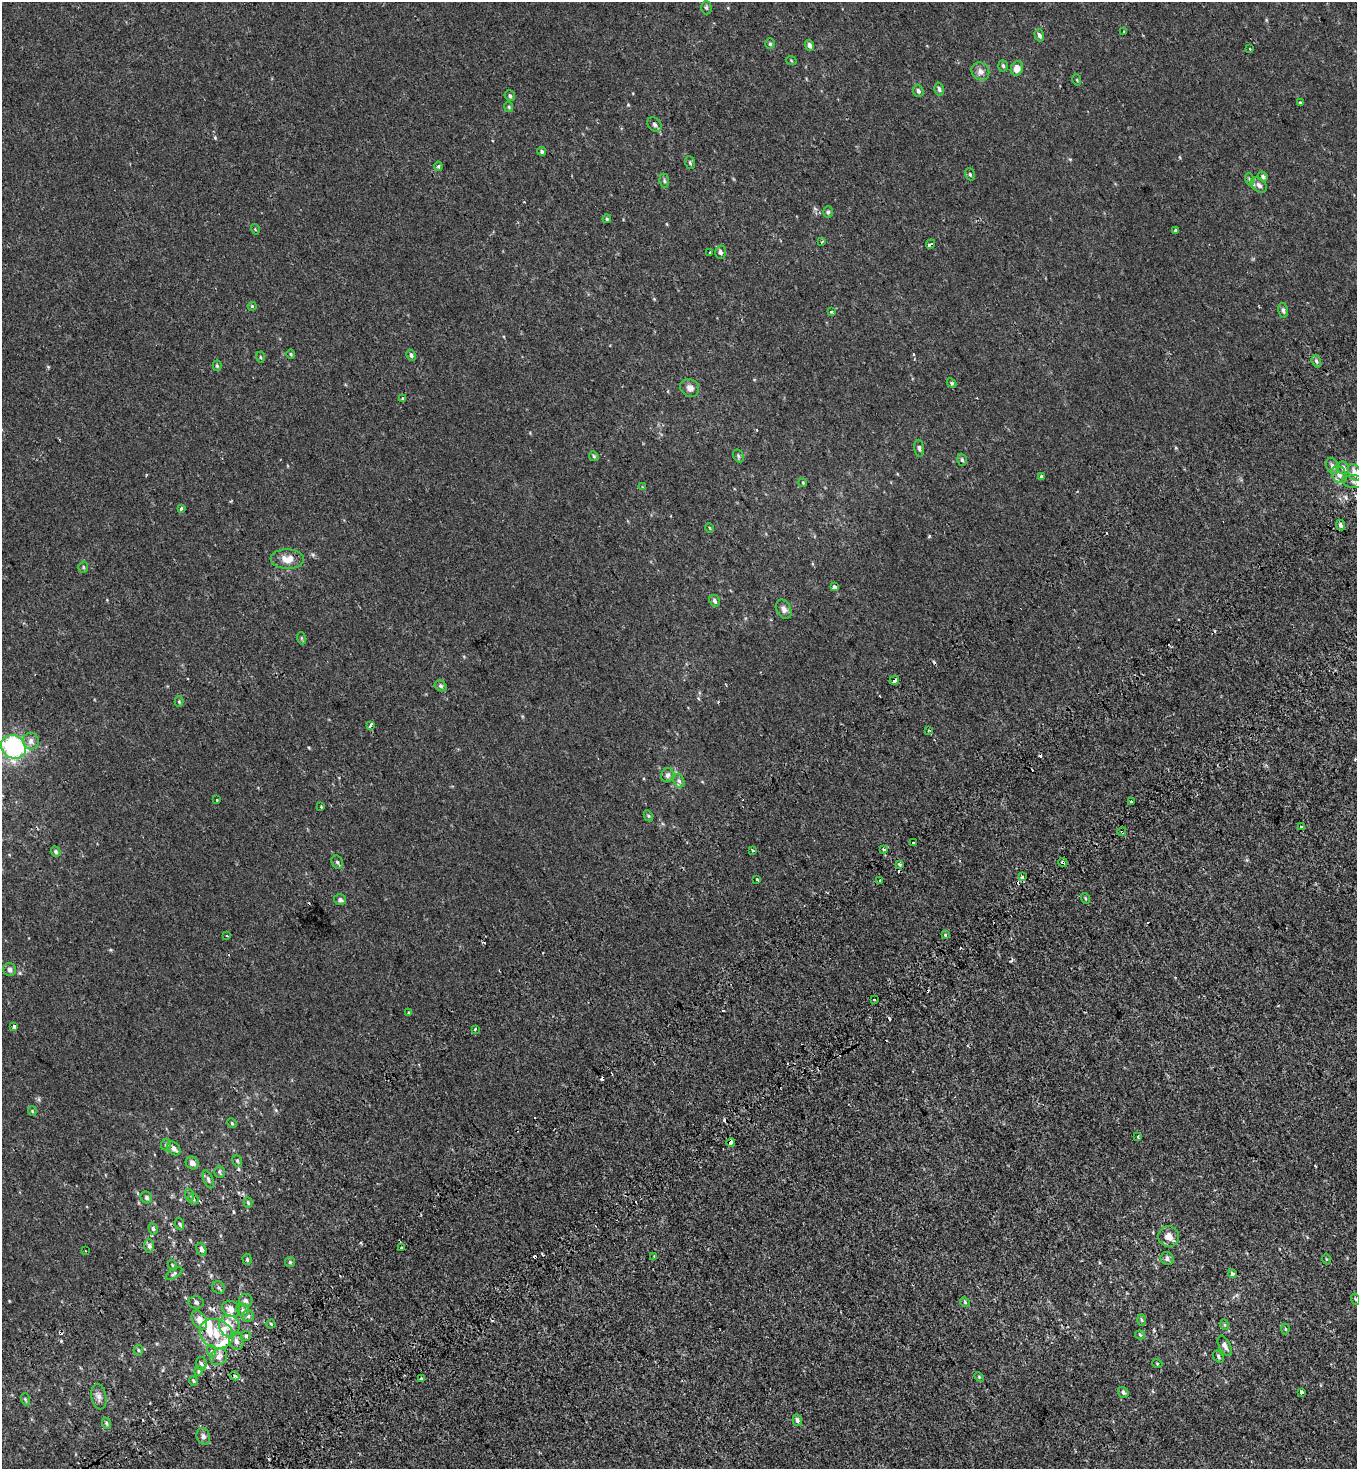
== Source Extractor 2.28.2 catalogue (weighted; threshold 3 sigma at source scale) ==
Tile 7 of 4 x 4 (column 3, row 2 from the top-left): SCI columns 3075-4429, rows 3178-4644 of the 6216 x 6288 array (HDU 1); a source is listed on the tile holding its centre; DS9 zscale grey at full resolution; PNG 1359 x 1471 px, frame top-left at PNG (2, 2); each listed source drawn as its Kron ellipse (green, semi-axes under 4 px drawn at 4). Shown black and unused: <1% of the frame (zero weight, under 2 of 3 exposures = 11% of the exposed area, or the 3 px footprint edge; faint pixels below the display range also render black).
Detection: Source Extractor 2.28.2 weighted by HDU 2 'WHT'; one run over the whole footprint, this tile lists its part. Background 2.39e-04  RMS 0.0033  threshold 0.015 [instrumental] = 3 sigma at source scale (4.5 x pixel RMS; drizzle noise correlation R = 1.50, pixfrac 1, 0.0396/0.0396 arcsec/px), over >= 5 px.
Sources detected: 199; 1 inside a brighter object's white glare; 23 cosmic-ray / hot-pixel residue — neither listed nor drawn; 10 inside a brighter listed object's ellipse — not listed separately; the other 165 listed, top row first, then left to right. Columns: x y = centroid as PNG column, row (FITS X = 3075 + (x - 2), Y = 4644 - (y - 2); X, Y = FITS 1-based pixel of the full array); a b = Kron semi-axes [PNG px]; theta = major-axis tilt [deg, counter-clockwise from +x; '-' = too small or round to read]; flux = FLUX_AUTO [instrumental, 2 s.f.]
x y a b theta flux
706 7 7 5 -89 0.53
1124 32 3 3 - 0.85
1039 35 6 4 -73 0.93
770 44 5 4 - 0.52
809 45 5 4 - 1.2
1250 49 3 3 - 0.67
791 60 5 3 - 0.26
1003 66 6 5 - 0.55
1017 68 7 6 - 2.8
980 71 9 8 - 1.6
1077 80 5 3 - 0.31
939 89 6 4 -75 0.81
918 91 6 5 - 0.82
510 96 5 5 - 0.6
1300 102 3 3 - 0.41
509 107 5 4 - 0.38
655 124 8 6 -45 0.75
542 151 4 3 - 0.55
690 163 7 5 -73 0.56
438 166 4 4 - 0.56
970 174 6 4 -69 0.42
1263 176 5 4 - 0.75
1249 179 6 4 -71 0.48
664 181 7 5 -82 0.57
1259 185 9 6 -39 1.2
828 212 6 5 - 0.51
607 219 4 3 - 0.36
255 229 5 3 - 0.29
1176 230 4 3 - 1.7
822 242 3 3 - 0.39
930 244 5 3 - 0.97
709 252 3 2 - 0.43
720 252 6 5 - 0.89
252 306 4 4 - 0.31
1283 310 7 4 -77 0.78
831 312 4 3 - 0.47
291 354 4 4 - 0.33
411 355 6 4 -61 0.67
260 357 5 3 - 0.34
1316 361 6 4 -72 0.73
217 366 5 4 - 0.39
952 383 5 4 - 0.43
690 388 10 8 -32 1.7
403 399 4 4 - 0.43
919 448 8 4 -83 0.78
594 456 5 4 - 0.38
738 456 7 5 -61 0.47
962 460 6 4 -72 0.55
1332 466 8 6 -71 1
1343 468 6 5 - 1.3
1354 472 8 6 -64 2.2
1339 474 9 7 -60 1.9
1041 477 3 3 - 1.8
1354 482 12 6 -5 1.2
803 483 4 3 - 0.26
642 487 3 3 - 0.28
181 509 3 3 - 1.1
1341 525 5 4 - 1.1
710 528 5 3 - 0.27
287 559 16 10 -2 3.5
83 567 5 5 - 0.41
834 587 3 3 - 3.9
714 601 6 5 - 0.73
784 609 10 7 -65 1.3
301 638 6 4 -71 0.38
894 680 5 3 - 3.8
441 686 6 5 - 0.65
179 702 5 4 - 0.34
370 725 3 3 - 7.9
928 730 4 2 - 0.23
31 741 8 7 - 1.4
13 747 13 11 -30 40
667 775 7 6 - 0.88
679 781 7 5 -71 0.72
217 799 3 2 - 0.37
1131 801 3 2 - 1.6
321 807 3 3 - 0.77
648 816 6 4 -60 0.38
1301 827 3 3 - 1.8
1122 832 4 3 - 0.71
913 843 3 3 - 0.57
753 850 3 2 - 0.47
884 850 3 3 - 1.9
56 852 5 4 - 0.62
337 862 7 5 -63 0.68
1063 862 5 4 - 0.95
899 864 3 3 - 1.4
1022 877 4 3 - 4.8
757 879 3 3 - 0.53
880 880 4 3 - 1.9
1085 898 5 3 - 0.29
340 900 6 5 - 0.8
946 935 3 3 - 1.4
227 936 4 2 - 0.22
10 970 7 6 - 0.85
874 1000 3 3 - 0.56
409 1013 4 3 - 1.4
14 1027 3 3 - 12
475 1029 4 3 - 0.46
32 1111 5 4 - 0.31
232 1123 5 4 - 0.34
1138 1137 3 3 - 0.91
731 1143 4 4 - 2.7
166 1145 6 5 - 0.51
174 1148 8 5 -48 1.4
237 1161 6 4 -68 0.46
192 1163 7 6 - 1.7
219 1172 6 5 - 0.48
208 1179 9 4 -69 0.73
190 1195 6 4 -71 0.43
146 1198 6 5 - 0.67
193 1199 5 5 - 0.5
248 1202 5 4 - 0.41
180 1224 6 3 -70 0.48
153 1229 6 4 -73 0.55
1169 1237 10 10 - 2.8
149 1246 7 5 -88 0.86
402 1248 4 3 - 2.7
201 1249 7 5 -72 0.89
85 1251 2 2 - 0.2
654 1257 4 3 - 0.38
247 1259 5 4 - 0.41
1167 1259 7 6 - 1.1
1326 1259 5 3 - 0.26
290 1262 5 5 - 0.4
172 1265 5 3 - 0.34
174 1273 9 4 35 0.62
1232 1274 4 4 - 0.56
218 1287 7 6 - 0.63
1355 1299 5 3 - 0.32
246 1301 7 6 - 0.9
196 1302 7 6 - 0.87
965 1302 5 4 - 0.37
231 1309 9 8 - 2.1
243 1310 7 5 -49 0.75
248 1316 6 6 - 0.71
199 1320 10 6 -60 2.6
1142 1320 6 4 -88 0.43
271 1324 4 4 - 0.34
1225 1325 5 3 - 0.35
229 1326 11 10 - 3.1
1286 1329 5 3 - 0.26
216 1334 17 14 -26 6.4
1140 1335 5 4 - 0.37
246 1336 5 5 - 0.7
236 1341 9 7 -75 1.5
1225 1346 11 5 -63 1.5
138 1350 5 4 - 0.49
211 1351 6 4 -71 0.52
219 1357 9 8 - 1.7
1218 1357 7 4 -55 0.63
1157 1363 5 3 - 0.23
201 1364 7 5 -83 0.87
199 1371 5 3 - 0.35
235 1376 5 3 - 0.7
979 1377 5 4 - 0.31
421 1379 3 2 - 0.82
193 1381 4 3 - 0.41
1123 1392 6 5 - 0.76
1302 1392 4 3 - 1.9
99 1397 13 7 -80 1.5
25 1399 6 3 -73 0.42
797 1420 6 4 -76 0.81
106 1423 6 4 -72 0.5
203 1436 8 6 -72 0.96
Overlapping masked pixels (flux is a lower limit): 4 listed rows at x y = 894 680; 1122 832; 1063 862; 731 1143
Isophote crosses this tile's border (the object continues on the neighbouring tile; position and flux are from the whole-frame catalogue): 3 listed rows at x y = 1354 472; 1354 482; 13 747